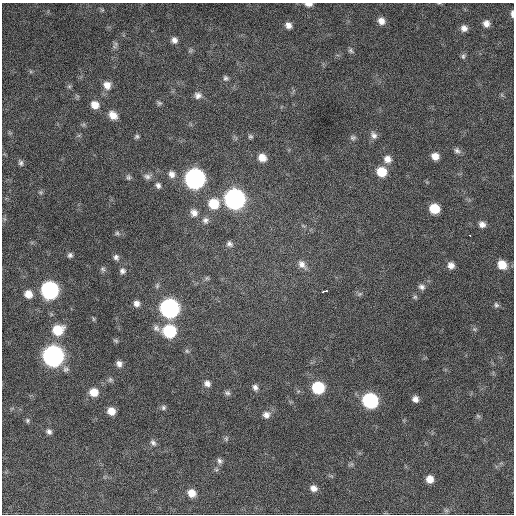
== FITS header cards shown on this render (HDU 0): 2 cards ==
NAXIS1  =                  512 / Axis length
NAXIS2  =                  512 / Axis length

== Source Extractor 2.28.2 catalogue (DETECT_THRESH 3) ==
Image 512 x 512 px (HDU 0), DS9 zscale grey, 1 PNG px = 1 image px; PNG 516 x 516 px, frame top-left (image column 1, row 512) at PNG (2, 3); no overlay
Background 810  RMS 23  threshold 67.6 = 3 sigma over >= 5 px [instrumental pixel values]
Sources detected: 94; all 94 listed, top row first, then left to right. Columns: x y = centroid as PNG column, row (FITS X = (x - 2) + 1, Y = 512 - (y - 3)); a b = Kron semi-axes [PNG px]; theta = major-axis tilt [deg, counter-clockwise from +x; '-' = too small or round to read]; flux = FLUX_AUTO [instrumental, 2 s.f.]
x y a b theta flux
439 3 5 3 - 1200
309 4 8 4 -1 7600
102 10 6 4 -43 2000
512 14 7 3 -87 4600
381 21 8 8 - 11000
486 23 7 7 - 9300
288 25 7 6 - 8000
464 28 8 7 - 8000
174 40 7 7 - 6900
116 44 8 5 88 3800
190 51 8 3 19 2400
351 51 8 6 -38 3200
463 56 8 6 88 3400
226 78 7 7 - 4000
107 85 10 9 - 13000
69 86 6 5 - 2500
198 95 9 8 - 7500
159 103 7 5 -2 3000
95 105 8 7 - 15000
113 115 10 8 -41 15000
374 135 11 8 -55 7200
137 136 7 5 44 3000
250 136 6 6 - 2900
353 137 8 6 -12 3700
457 150 9 7 -26 5000
435 156 7 7 - 13000
262 158 9 8 - 15000
387 159 10 9 - 11000
21 163 8 6 -73 4100
381 172 9 9 - 35000
172 174 10 8 -68 8400
147 176 11 7 4 6200
128 177 8 6 -80 3400
195 179 10 10 - 740000
158 185 8 6 -56 5200
40 192 6 5 - 2700
234 199 10 10 - 770000
214 204 10 10 - 40000
434 209 8 7 - 36000
194 213 10 9 - 9600
205 220 9 9 - 6400
482 224 7 6 - 7900
117 233 7 5 -26 3200
470 235 3 2 - 4200
229 244 8 7 - 5000
70 255 6 5 - 3900
116 257 8 7 - 4900
302 264 13 8 -51 9900
451 265 7 7 - 8900
502 265 9 8 - 22000
103 269 7 6 - 3400
122 271 7 7 - 5300
207 278 6 5 - 2500
157 286 8 5 65 3300
422 287 8 6 -22 5400
50 290 10 9 - 400000
324 291 5 3 - 18000
28 294 8 7 - 14000
360 294 8 5 20 3100
415 297 7 5 1 2500
137 304 7 7 - 7800
496 305 8 6 -58 3500
170 308 10 9 - 610000
93 319 6 4 -89 1800
156 328 10 9 - 6900
474 329 6 5 - 2500
58 330 11 9 23 38000
169 331 9 9 - 110000
116 341 7 5 -19 2500
187 351 7 5 -46 3000
53 356 10 9 - 920000
119 364 8 7 - 6800
66 369 9 9 - 5700
110 380 7 7 - 3500
207 383 9 7 -46 7600
255 387 8 7 - 5700
318 388 9 8 - 81000
94 392 9 8 - 20000
227 393 8 6 -17 4200
415 399 6 6 - 7700
370 401 9 9 - 230000
163 407 7 6 - 3800
111 411 7 7 - 15000
266 415 9 9 - 8500
478 416 7 4 -44 2500
27 420 7 6 - 2900
49 432 7 6 - 5000
226 439 7 6 - 2900
153 443 10 7 -56 5400
219 461 8 6 -58 4600
430 479 7 7 - 15000
313 488 9 7 -29 8600
192 493 8 7 - 16000
446 510 7 4 -18 2500
At the frame edge (FLAGS 8, measured only in part): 3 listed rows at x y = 439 3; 309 4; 512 14